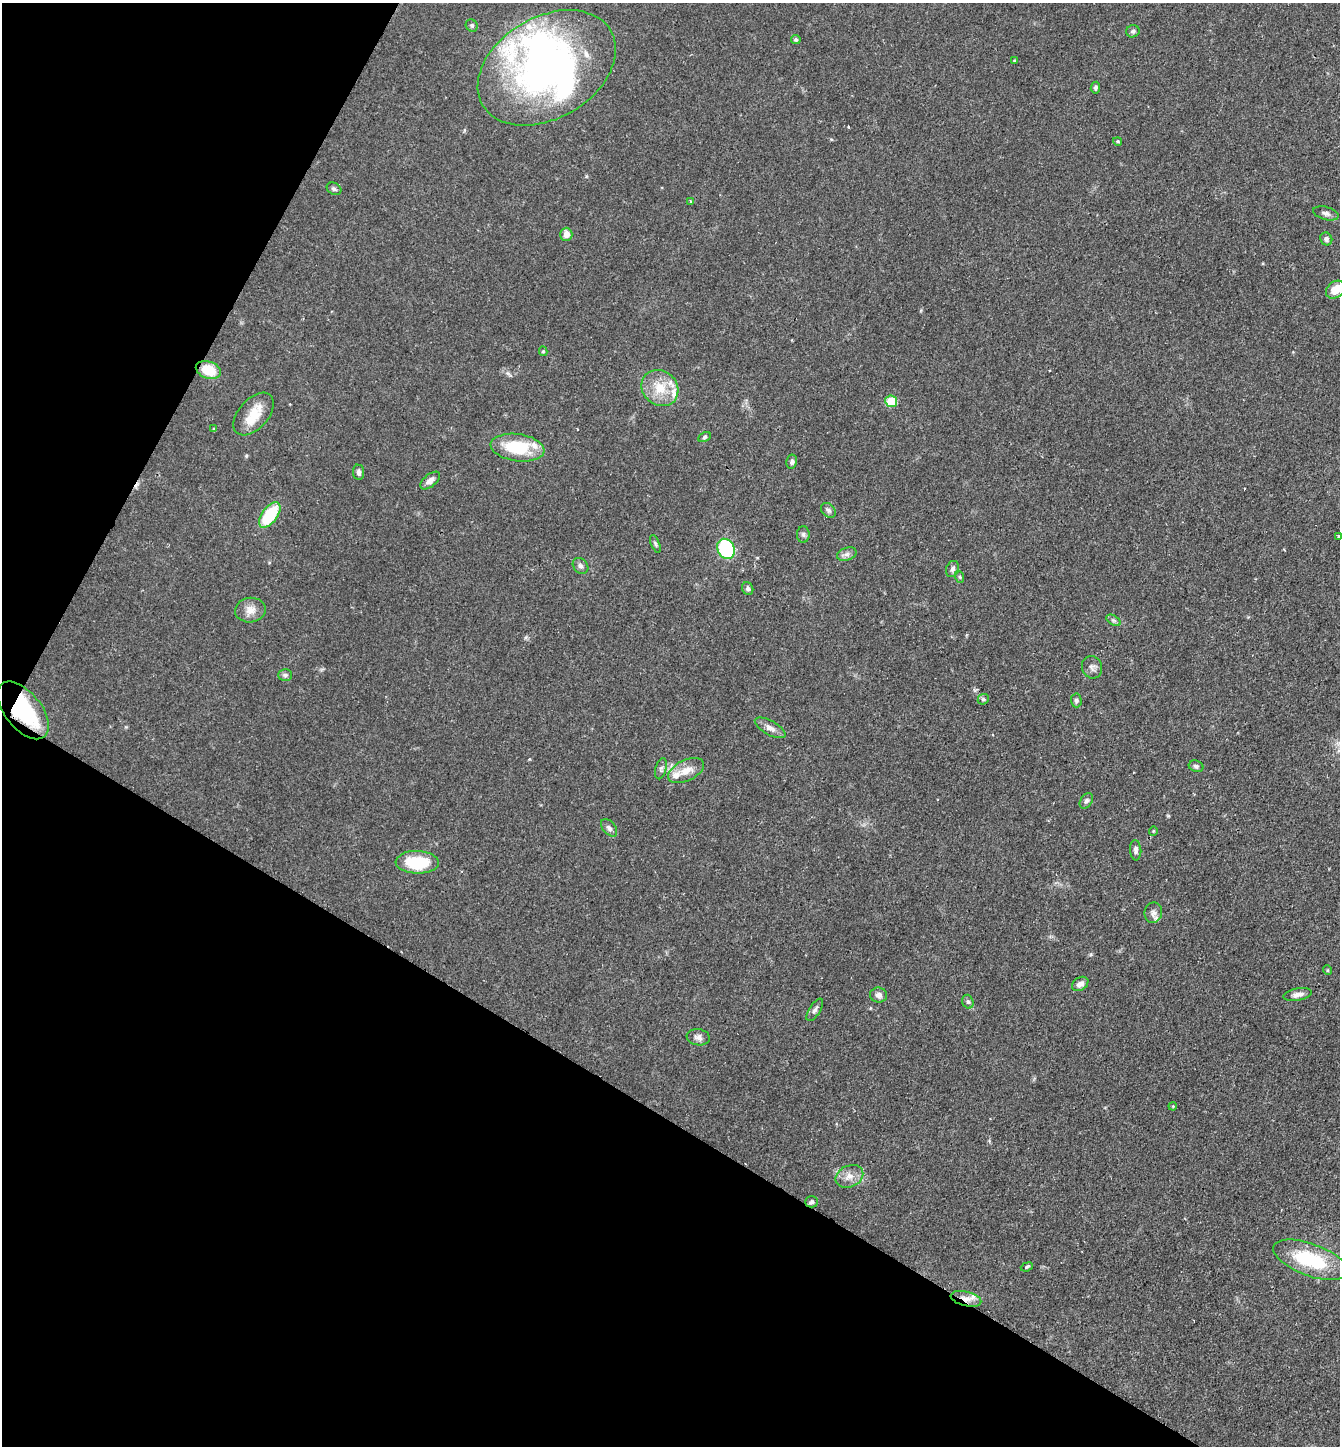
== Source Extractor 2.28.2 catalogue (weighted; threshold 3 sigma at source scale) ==
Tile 9 of 4 x 4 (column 1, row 3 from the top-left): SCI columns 148-1485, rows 1446-2889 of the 5783 x 5776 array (HDU 1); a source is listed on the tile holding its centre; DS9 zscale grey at full resolution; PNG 1342 x 1448 px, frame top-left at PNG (2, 3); each listed source drawn as its Kron ellipse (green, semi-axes under 4 px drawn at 4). Shown black and unused: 30% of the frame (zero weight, under 2 of 3 exposures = <1% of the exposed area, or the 3 px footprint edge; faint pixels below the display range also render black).
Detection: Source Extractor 2.28.2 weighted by HDU 2 'WHT'; one run over the whole footprint, this tile lists its part. Background 0.0527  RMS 0.005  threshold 0.0226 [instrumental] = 3 sigma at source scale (4.5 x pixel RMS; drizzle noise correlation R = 1.50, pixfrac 1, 0.05/0.05 arcsec/px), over >= 5 px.
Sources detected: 73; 2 inside a brighter object's white glare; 1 cosmic-ray / hot-pixel residue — neither listed nor drawn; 5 inside a brighter listed object's ellipse — not listed separately; the other 65 listed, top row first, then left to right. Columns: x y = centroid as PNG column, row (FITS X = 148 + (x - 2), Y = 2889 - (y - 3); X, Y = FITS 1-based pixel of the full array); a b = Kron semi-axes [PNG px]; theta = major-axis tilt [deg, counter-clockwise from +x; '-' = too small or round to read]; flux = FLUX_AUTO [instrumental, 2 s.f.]
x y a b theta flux
472 26 6 5 - 1
1133 31 7 6 - 1.1
796 39 5 4 - 0.98
1014 61 4 3 - 0.6
547 68 74 51 30 200
1095 88 6 4 82 1.1
1118 141 4 4 - 0.69
334 189 8 5 -28 1.3
691 201 4 3 - 0.56
1326 213 13 6 -16 2
566 234 6 6 - 3.8
1326 239 6 6 - 1.5
1335 290 10 8 39 6.9
543 351 4 4 - 0.83
208 370 13 8 -18 12
660 388 19 17 -43 12
891 401 6 6 - 16
254 414 25 14 48 11
214 429 4 3 - 0.66
705 437 7 4 29 0.92
517 448 27 13 -8 25
792 462 7 5 80 1.3
359 472 8 5 -84 1.7
430 480 12 6 39 2.6
828 510 8 6 -45 1.5
270 515 14 7 53 25
803 534 8 6 90 1.2
1338 536 4 3 - 0.47
655 544 9 4 -67 1
726 549 10 8 -64 43
847 554 10 6 18 2
580 566 9 7 -48 1.6
952 569 8 6 66 1.7
960 577 6 4 -71 0.66
748 588 6 5 - 1.3
250 610 15 12 9 5
1113 620 8 4 -31 1.1
1092 667 11 10 - 2.4
285 675 7 6 - 1.2
983 699 6 5 - 0.91
1076 700 7 5 -87 1.2
23 710 34 18 -51 44
770 728 17 7 -29 3.3
1196 766 7 5 -19 1.3
661 769 11 5 75 1.5
686 771 19 10 25 6.5
1086 801 8 5 57 1.4
609 828 10 6 -49 1.8
1153 831 4 4 - 0.57
1136 850 10 5 -85 1.9
417 862 21 11 -2 22
1153 913 10 8 80 2.5
1327 970 5 3 - 0.48
1080 984 9 6 34 2.9
1298 994 15 6 10 2.7
878 995 8 7 - 2.2
968 1002 7 5 -72 1.2
815 1010 13 5 58 1.8
698 1037 12 8 -8 2.3
1173 1106 4 3 - 0.44
849 1176 14 10 24 4.6
812 1202 6 5 - 1.3
1310 1260 39 16 -20 34
1027 1267 6 4 21 0.76
966 1299 15 7 -14 3.8
Overlapping masked pixels (flux is a lower limit): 2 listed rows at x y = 23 710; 966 1299
Isophote crosses this tile's border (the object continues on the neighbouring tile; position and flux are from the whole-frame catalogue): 1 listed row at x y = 1335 290